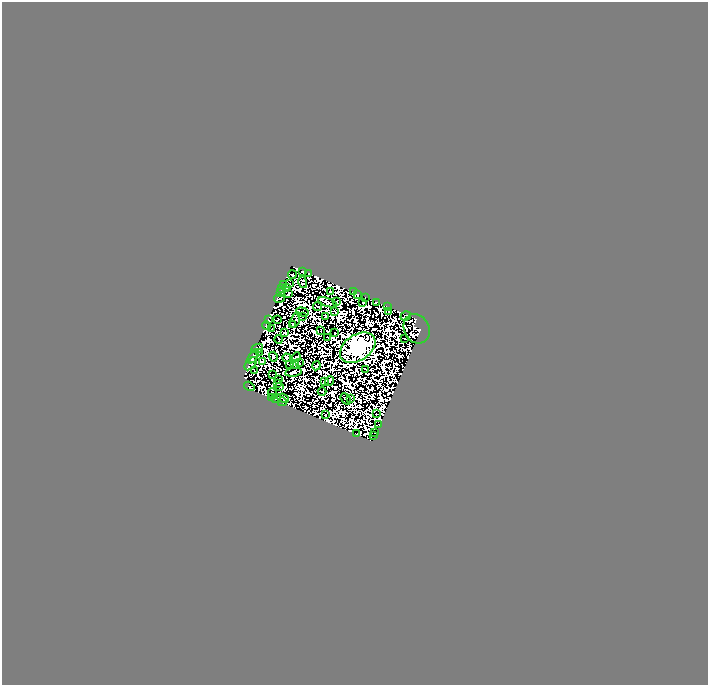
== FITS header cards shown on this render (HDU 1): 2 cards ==
NAXIS1  =                  706
NAXIS2  =                  683

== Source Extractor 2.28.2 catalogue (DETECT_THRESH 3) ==
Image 706 x 683 px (HDU 1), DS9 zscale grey, 1 PNG px = 1 image px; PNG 710 x 687 px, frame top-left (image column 1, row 683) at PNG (2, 2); each listed source drawn as its Kron ellipse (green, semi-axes under 4 px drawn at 4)
Background 0.0208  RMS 7.8e-06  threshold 2.34e-05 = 3 sigma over >= 5 px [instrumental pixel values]
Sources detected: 202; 125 with non-positive FLUX_AUTO (blend fragments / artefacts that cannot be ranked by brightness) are neither listed nor drawn; the other 77 listed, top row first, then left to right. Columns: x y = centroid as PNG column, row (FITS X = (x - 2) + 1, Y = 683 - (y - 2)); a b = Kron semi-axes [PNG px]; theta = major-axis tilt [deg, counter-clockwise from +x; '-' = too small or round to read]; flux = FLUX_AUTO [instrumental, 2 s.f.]
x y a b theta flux
303 271 3 2 - 0.96
309 273 3 2 - 0.46
292 275 4 2 - 1.1
303 282 6 2 -75 0.31
289 284 2 2 - 0.43
283 285 3 2 - 1.1
286 288 3 2 - 0.53
282 289 3 2 - 0.014
331 291 3 2 - 0.58
353 292 2 2 - 0.47
281 293 3 2 - 0.27
289 293 4 2 - 0.29
357 294 3 2 - 1
365 297 3 2 - 0.35
279 298 5 2 - 0.095
327 302 10 2 -19 0.04
336 302 3 2 - 0.33
376 302 3 2 - 0.59
363 303 2 2 - 0.092
317 307 4 2 - 0.43
387 307 3 3 - 0.3
334 311 4 3 - 1
302 312 6 2 -15 0.34
389 312 4 2 - 0.28
302 316 3 2 - 0.45
325 316 3 2 - 0.07
406 316 5 3 - 2.2
268 320 3 2 - 0.4
277 320 4 2 - 0.11
295 320 8 4 73 0.083
293 325 3 2 - 0.37
266 326 4 3 - 1.5
272 329 2 2 - 0.082
417 329 15 12 -64 5.8
321 330 2 2 - 0.21
284 332 4 2 - 0.58
335 333 3 2 - 0.29
328 338 3 2 - 0.34
279 339 4 2 - 0.42
405 339 3 2 - 0.15
257 348 6 3 24 1.2
358 348 19 13 33 1300
260 352 2 2 - 0.45
253 356 8 4 58 1.2
273 357 5 4 - 0.24
296 357 4 2 - 0.33
287 358 4 3 - 0.19
262 361 4 3 - 0.053
299 363 2 2 - 0.36
251 364 8 4 49 0.42
290 365 4 2 - 0.16
295 365 3 2 - 0.41
316 366 4 2 - 0.029
366 369 4 2 - 0.38
254 370 2 2 - 0.7
293 372 8 3 9 0.27
272 375 2 2 - 0.32
279 379 4 2 - 0.57
329 381 5 4 - 1.2
325 382 3 2 - 0.46
278 384 2 2 - 0.16
249 386 5 3 - 0.33
280 387 4 2 - 0.27
322 392 4 2 - 0.28
273 393 5 2 - 0.19
271 397 2 2 - 0.22
283 398 6 3 -24 0.34
350 398 3 2 - 0.33
276 399 5 3 - 0.89
346 399 6 2 -52 0.28
282 402 4 3 - 1.5
376 414 2 2 - 0.61
326 415 2 2 - 0.62
379 424 3 2 - 0.13
375 433 3 2 - 0.069
356 434 2 2 - 0.56
373 436 4 2 - 0.25
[125 non-positive-flux detections neither listed nor drawn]